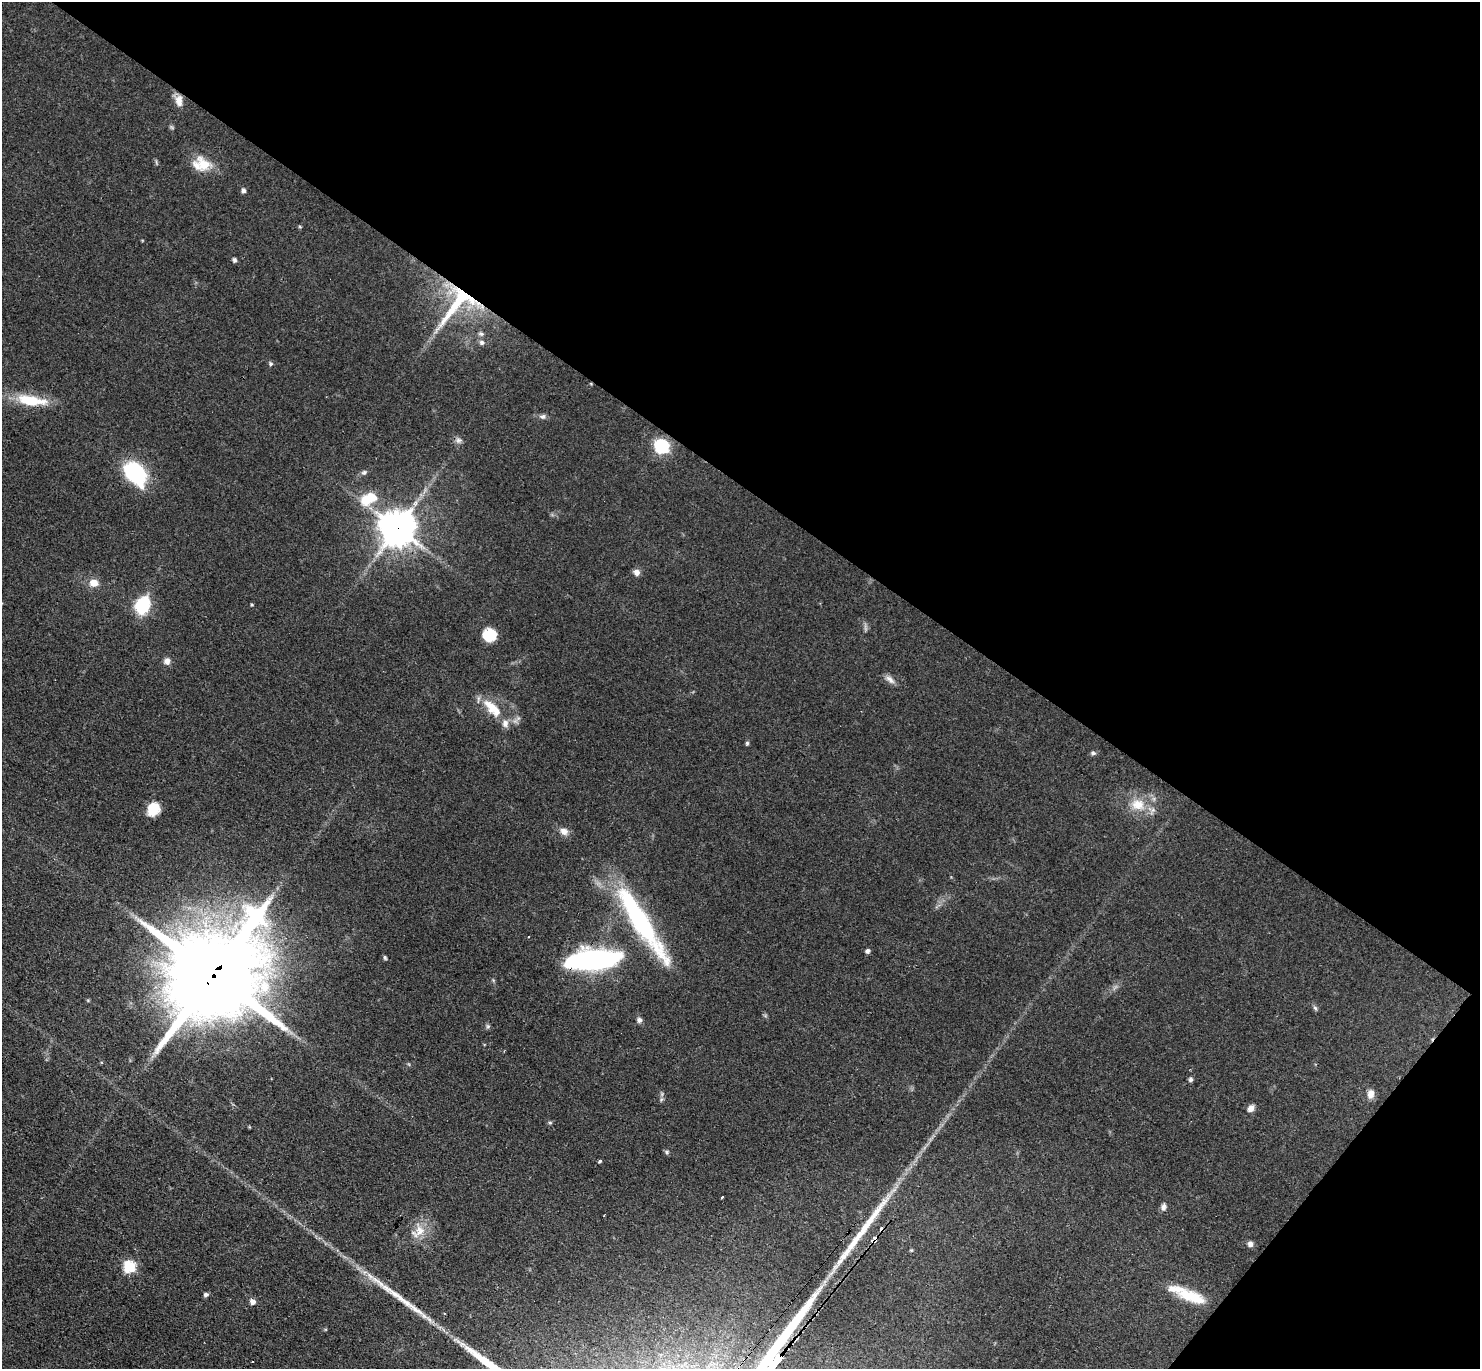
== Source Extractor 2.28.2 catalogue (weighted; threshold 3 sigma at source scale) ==
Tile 8 of 4 x 4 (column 4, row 2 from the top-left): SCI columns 4563-6040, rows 3032-4398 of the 6089 x 6079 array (HDU 1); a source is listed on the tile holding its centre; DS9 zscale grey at full resolution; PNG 1482 x 1371 px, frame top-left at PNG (2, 2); no overlay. Shown black and unused: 38% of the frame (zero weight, under 3 of 4 exposures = <1% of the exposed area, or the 3 px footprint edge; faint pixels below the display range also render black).
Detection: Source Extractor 2.28.2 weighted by HDU 2 'WHT'; one run over the whole footprint, this tile lists its part. Background 0.0607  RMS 0.0056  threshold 0.0254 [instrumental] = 3 sigma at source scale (4.5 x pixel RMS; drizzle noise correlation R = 1.50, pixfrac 1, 0.05/0.05 arcsec/px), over >= 5 px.
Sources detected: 61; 3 cosmic-ray / hot-pixel residue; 2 long thin detections or spike segments (spike, bleed or trail) — not listed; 4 inside a brighter listed object's ellipse — not listed separately; the other 52 listed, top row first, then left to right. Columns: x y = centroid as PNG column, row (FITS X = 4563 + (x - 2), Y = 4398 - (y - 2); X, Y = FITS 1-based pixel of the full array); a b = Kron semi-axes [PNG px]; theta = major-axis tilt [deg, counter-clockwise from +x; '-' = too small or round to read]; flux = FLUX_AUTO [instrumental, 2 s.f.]
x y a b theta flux
179 101 15 9 -85 4.9
204 165 26 16 -51 12
243 191 6 5 - 1.4
234 260 5 4 - 1.3
457 304 76 29 49 57
481 334 9 5 -13 1.4
481 342 7 6 - 1.6
270 364 6 5 - 0.99
31 400 35 12 -8 22
542 416 8 7 - 1.6
458 440 9 7 -42 1.9
661 446 7 7 - 65
364 472 8 6 24 1.4
135 473 24 16 -50 52
368 499 23 14 25 16
397 528 11 11 - 1100
637 572 8 7 - 2.8
94 583 10 9 - 5.4
142 605 17 13 64 28
489 635 15 13 -8 12
167 661 9 8 - 3
890 679 15 7 -42 3
492 708 33 13 -45 14
747 743 6 5 - 0.87
1093 753 7 5 -1 1.2
1138 804 20 16 -11 13
153 809 12 11 - 12
564 831 11 9 -31 3.6
641 922 94 16 -58 90
867 951 5 4 - 1.5
385 958 6 4 -72 0.84
593 960 48 17 5 130
213 975 30 24 49 11000
1315 1008 7 4 -45 1
639 1020 7 6 - 1.8
488 1026 6 5 - 0.93
1190 1079 6 5 - 1.3
1371 1094 11 8 82 4
661 1099 6 5 - 0.99
1251 1108 9 7 53 2.9
550 1123 5 4 - 0.77
667 1152 6 4 -89 0.91
600 1161 4 3 - 2.3
722 1197 3 2 - 1.1
1163 1207 9 6 80 2
420 1231 21 14 -77 9.2
876 1238 6 4 40 43
1250 1244 7 7 - 2
129 1267 7 6 - 41
206 1295 6 5 - 1.3
1192 1297 38 13 -19 18
252 1302 7 6 - 2.7
Overlapping masked pixels (flux is a lower limit): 5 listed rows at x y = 457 304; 397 528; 593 960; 213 975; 876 1238